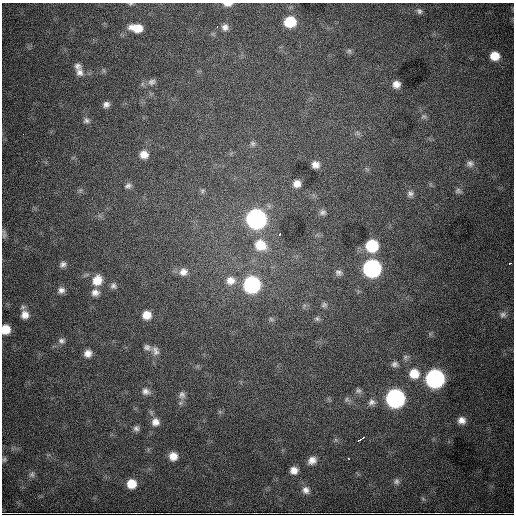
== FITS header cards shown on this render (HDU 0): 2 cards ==
NAXIS1  =                  512
NAXIS2  =                  512

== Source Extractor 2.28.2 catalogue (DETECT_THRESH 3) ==
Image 512 x 512 px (HDU 0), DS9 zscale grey, 1 PNG px = 1 image px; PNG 516 x 516 px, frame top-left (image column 1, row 512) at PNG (2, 3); no overlay
Background 5640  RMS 77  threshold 230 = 3 sigma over >= 5 px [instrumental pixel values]
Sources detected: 74; all 74 listed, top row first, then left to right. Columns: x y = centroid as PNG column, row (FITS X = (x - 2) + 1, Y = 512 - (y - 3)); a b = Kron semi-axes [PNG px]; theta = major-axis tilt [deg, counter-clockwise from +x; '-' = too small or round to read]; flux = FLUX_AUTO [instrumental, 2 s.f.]
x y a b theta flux
131 4 7 4 18 6.8e+03
228 4 10 4 0 2.8e+04
419 11 8 6 -51 1.3e+04
290 22 9 8 - 1.8e+05
225 27 10 9 - 2.7e+04
136 28 14 8 -8 8.4e+04
349 51 6 6 - 1.1e+04
495 56 9 8 - 7.8e+04
77 66 9 8 - 2.1e+04
80 72 11 10 - 3.2e+04
152 82 11 9 18 2.4e+04
396 84 7 7 - 3.6e+04
106 104 7 6 - 2.1e+04
424 116 8 6 0 1.3e+04
86 120 8 7 - 1.6e+04
23 134 2 2 - 3.4e+03
253 143 8 6 -45 1.5e+04
144 154 9 9 - 4.4e+04
470 164 10 9 - 2.4e+04
315 165 7 6 - 3.3e+04
297 183 7 7 - 3.7e+04
128 186 9 7 19 1.6e+04
202 191 7 6 - 1.0e+04
458 191 8 7 - 1.6e+04
410 194 9 8 - 2.0e+04
323 212 8 7 - 1.5e+04
256 219 10 10 - 2.2e+06
279 234 4 2 - 5.7e+03
4 235 10 6 71 1.5e+04
260 245 14 12 -33 1.1e+05
372 246 10 9 - 2.6e+05
510 263 3 2 - 2.2e+04
63 264 8 7 - 1.8e+04
372 268 10 10 - 1.5e+06
183 272 12 10 18 3.9e+04
338 273 10 8 -39 2.0e+04
97 280 12 10 62 7.8e+04
230 280 12 11 - 5.0e+04
252 285 10 10 - 9.6e+05
113 286 8 8 - 1.7e+04
61 290 8 8 - 2.4e+04
95 292 10 9 - 3.0e+04
324 305 9 7 13 1.6e+04
503 314 10 9 - 2.4e+04
25 315 10 9 - 4.4e+04
147 315 10 9 - 6.3e+04
271 319 7 4 -31 9.8e+03
317 319 8 7 - 1.4e+04
5 329 8 7 - 8.5e+04
62 341 9 7 -11 1.8e+04
147 347 11 8 -25 2.0e+04
155 351 13 9 -63 2.9e+04
88 353 8 7 - 3.5e+04
395 364 9 8 - 1.9e+04
414 374 11 10 - 9.1e+04
435 378 10 10 - 1.8e+06
146 391 11 9 -23 2.7e+04
358 391 8 7 - 1.6e+04
182 395 11 9 -79 2.5e+04
395 398 10 10 - 1.8e+06
346 399 7 6 - 1.3e+04
372 402 10 9 - 2.5e+04
462 420 9 8 - 3.6e+04
155 422 9 9 - 3.6e+04
136 428 8 7 - 1.6e+04
360 439 8 2 29 1.4e+04
173 456 8 8 - 4.9e+04
4 459 7 6 - 9.9e+03
312 460 11 9 34 3.7e+04
294 470 8 8 - 3.8e+04
32 474 9 7 85 1.6e+04
396 481 9 8 - 1.7e+04
131 484 9 8 - 8.6e+04
306 490 11 10 - 3.3e+04
At the frame edge (FLAGS 8, measured only in part): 3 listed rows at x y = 131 4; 228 4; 5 329